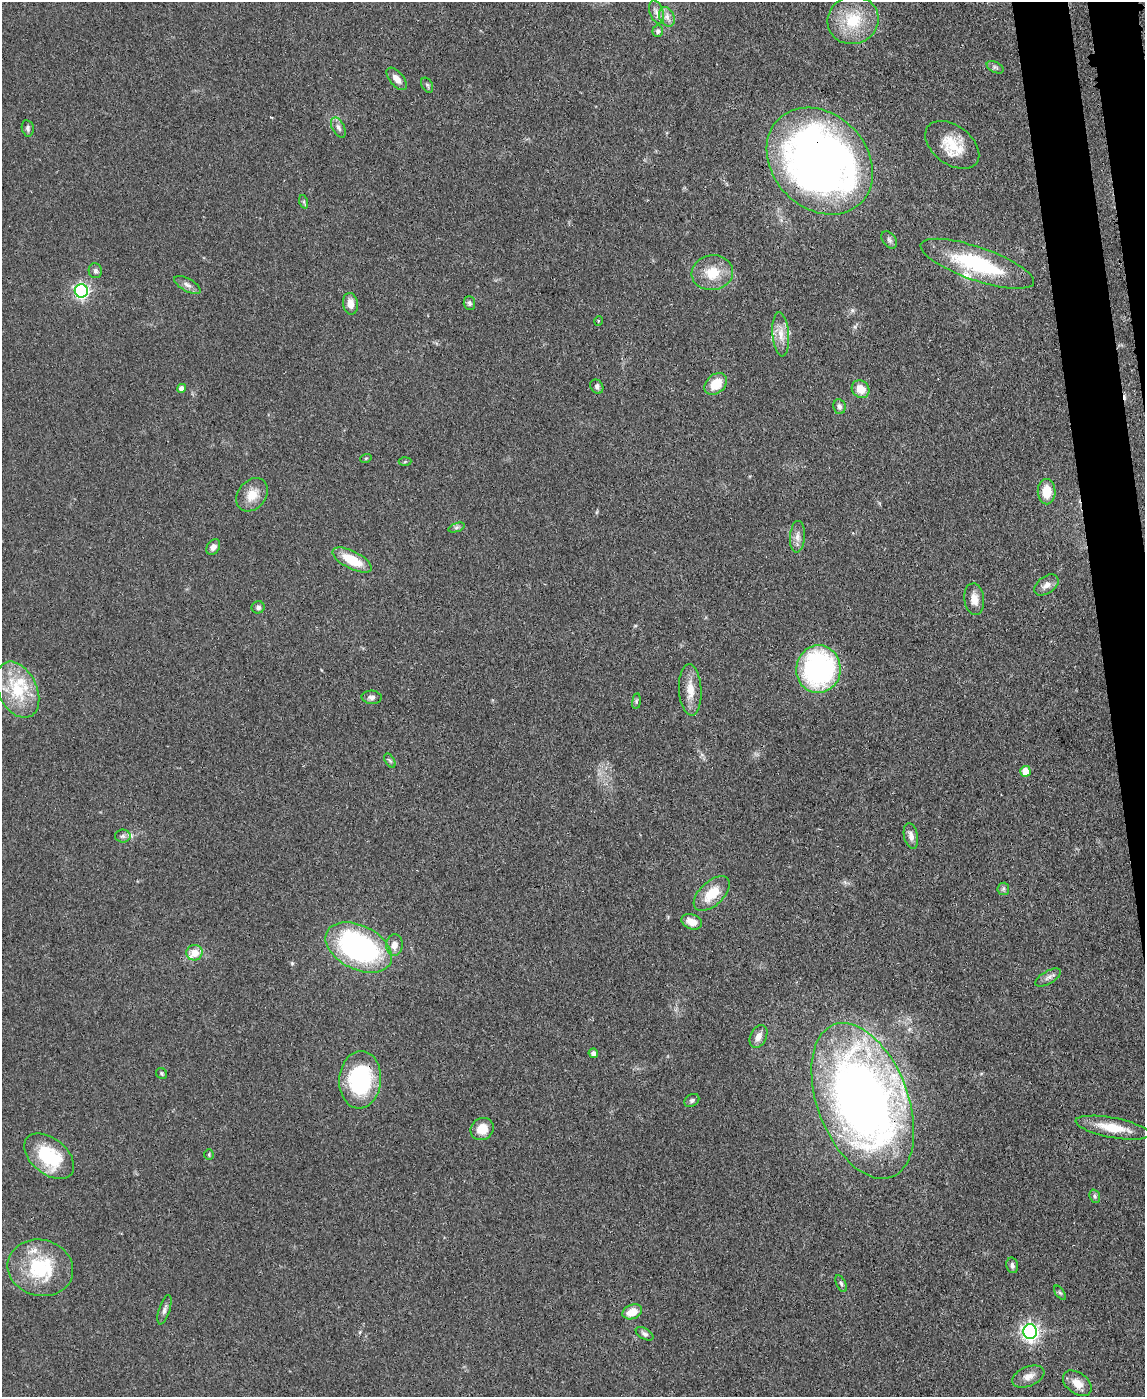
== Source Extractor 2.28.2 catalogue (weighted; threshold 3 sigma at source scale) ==
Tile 6 of 4 x 3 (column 2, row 2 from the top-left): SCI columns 1213-2355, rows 1597-2991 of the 4717 x 4694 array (HDU 1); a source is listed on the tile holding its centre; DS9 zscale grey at full resolution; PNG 1147 x 1399 px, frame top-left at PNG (2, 2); each listed source drawn as its Kron ellipse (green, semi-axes under 4 px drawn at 4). Shown black and unused: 3% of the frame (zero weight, under 3 of 4 exposures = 9% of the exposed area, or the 3 px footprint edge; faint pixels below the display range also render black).
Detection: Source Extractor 2.28.2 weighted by HDU 2 'WHT'; one run over the whole footprint, this tile lists its part. Background 0.081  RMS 0.0043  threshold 0.0196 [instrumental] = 3 sigma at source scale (4.5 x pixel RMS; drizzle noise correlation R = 1.50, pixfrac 1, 0.05/0.05 arcsec/px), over >= 5 px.
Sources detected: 80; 1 cosmic-ray / hot-pixel residue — neither listed nor drawn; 4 inside a brighter listed object's ellipse — not listed separately; the other 75 listed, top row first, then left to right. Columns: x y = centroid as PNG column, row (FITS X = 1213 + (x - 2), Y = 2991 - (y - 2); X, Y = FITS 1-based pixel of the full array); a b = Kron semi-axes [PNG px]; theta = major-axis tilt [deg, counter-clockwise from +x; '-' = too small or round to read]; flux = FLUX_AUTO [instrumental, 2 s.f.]
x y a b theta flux
657 12 12 7 -70 2.1
667 17 10 7 -65 2.5
853 20 25 24 - 18
658 31 5 5 - 1.3
995 67 9 5 -27 1.1
397 79 13 7 -50 3.4
427 85 8 5 -61 0.92
28 128 8 6 -80 1.2
338 128 11 6 -62 1.7
952 145 30 19 -37 13
820 161 59 47 -46 300
304 202 7 4 -72 0.73
889 240 9 6 -53 1.3
977 264 60 16 -19 42
95 271 7 6 - 1.2
712 273 21 17 9 11
187 285 15 6 -29 2.1
81 291 6 6 - 110
469 303 7 6 - 1.2
350 304 11 7 -81 4
598 321 5 3 - 0.34
781 334 22 8 -85 5.3
716 384 12 9 41 9.2
597 387 7 6 - 1.2
181 388 4 4 - 2.9
861 389 9 8 - 6.1
839 407 7 6 - 1.3
366 458 6 3 19 0.49
405 462 6 4 3 0.62
1047 492 12 9 -89 8.4
252 495 18 14 50 6.8
456 528 8 4 19 0.92
797 537 16 7 86 2.8
213 547 8 6 54 2
352 560 21 9 -27 12
1046 585 13 8 36 2.9
974 599 16 10 -82 4.3
258 607 6 6 - 1.3
818 669 24 22 83 87
18 690 30 19 -64 21
690 690 26 11 -87 7
372 697 10 6 -4 1.5
636 701 8 4 82 0.72
390 761 8 4 -57 0.83
1025 771 5 5 - 8.1
123 836 8 6 0 1.4
911 836 13 7 -78 2.5
1003 889 6 6 - 0.91
712 894 22 12 43 10
692 922 10 7 -22 4.8
394 945 11 8 88 3.4
359 947 35 22 -26 100
194 953 8 7 - 5.9
1048 977 14 6 30 2
758 1037 12 8 64 3.1
593 1053 5 4 - 2
162 1074 6 5 - 0.7
360 1080 29 21 86 42
692 1100 8 6 33 1.1
863 1101 81 45 -69 350
1113 1128 37 10 -11 12
482 1129 12 10 36 6.2
209 1154 5 4 - 0.55
49 1156 28 18 -39 25
1095 1196 7 5 -69 0.87
1012 1265 8 5 -77 1.3
40 1268 33 28 -14 31
841 1284 9 4 -66 0.99
1060 1293 8 4 -54 0.73
164 1310 15 5 72 1.7
632 1312 10 7 20 6.5
1030 1332 7 7 - 170
645 1334 10 5 -31 1.2
1028 1376 17 9 22 3.9
1077 1383 16 10 -37 4.9
Overlapping masked pixels (flux is a lower limit): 3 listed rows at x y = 820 161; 360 1080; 863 1101